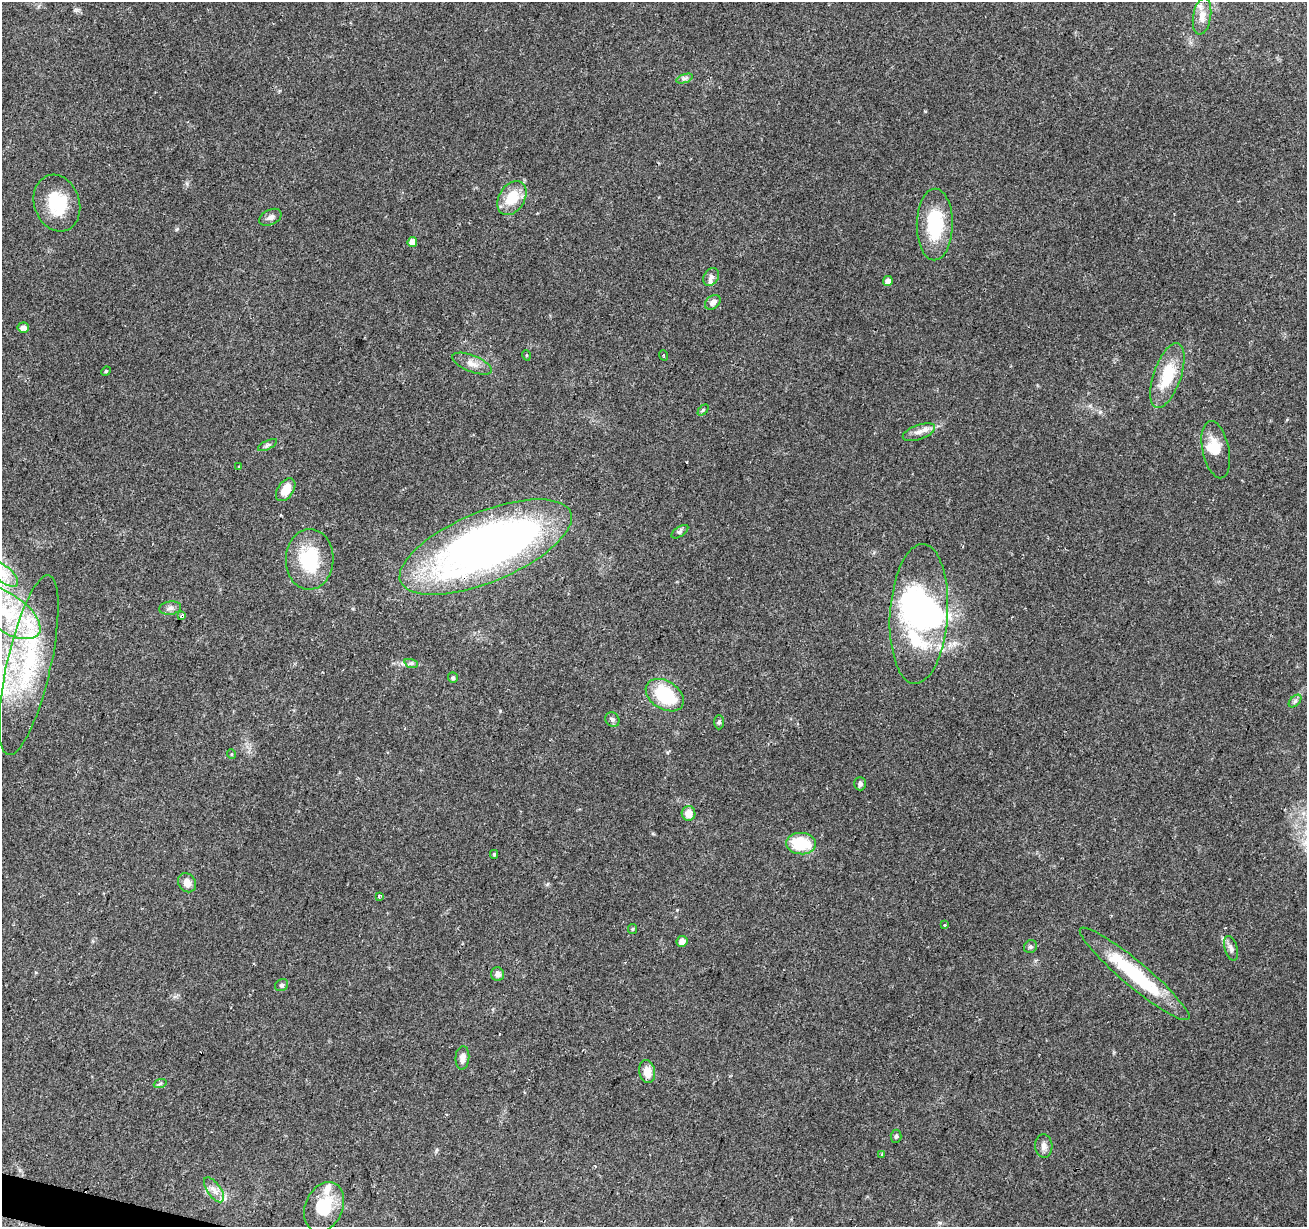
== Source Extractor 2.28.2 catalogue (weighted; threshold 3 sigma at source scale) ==
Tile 7 of 4 x 4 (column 3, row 2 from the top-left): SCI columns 2612-3916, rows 2671-3895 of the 5230 x 5403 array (HDU 1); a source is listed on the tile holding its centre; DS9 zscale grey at full resolution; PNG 1309 x 1229 px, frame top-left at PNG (2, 2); each listed source drawn as its Kron ellipse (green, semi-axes under 4 px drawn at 4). Shown black and unused: <1% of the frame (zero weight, under 2 of 3 exposures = <1% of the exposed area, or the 3 px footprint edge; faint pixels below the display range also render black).
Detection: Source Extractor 2.28.2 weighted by HDU 2 'WHT'; one run over the whole footprint, this tile lists its part. Background 0.0965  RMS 0.0063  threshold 0.0282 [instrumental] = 3 sigma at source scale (4.5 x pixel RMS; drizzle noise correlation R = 1.50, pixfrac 1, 0.0396/0.0396 arcsec/px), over >= 5 px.
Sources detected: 70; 4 inside a brighter object's white glare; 1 cosmic-ray / hot-pixel residue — neither listed nor drawn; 5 inside a brighter listed object's ellipse — not listed separately; the other 60 listed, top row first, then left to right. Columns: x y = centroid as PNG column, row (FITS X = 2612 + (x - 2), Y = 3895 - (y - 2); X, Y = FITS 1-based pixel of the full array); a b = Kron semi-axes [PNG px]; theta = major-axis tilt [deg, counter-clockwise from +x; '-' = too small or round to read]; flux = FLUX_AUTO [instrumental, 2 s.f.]
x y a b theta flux
1202 16 18 9 80 6.2
685 78 9 4 19 1.5
512 198 18 13 57 16
57 203 29 22 -71 26
270 217 12 7 26 2.9
935 224 36 18 89 34
412 242 5 5 - 5.8
711 277 9 7 55 2.3
888 281 5 4 - 3.4
713 302 9 6 40 3
23 328 5 5 - 3.1
526 355 5 3 - 0.55
664 355 5 2 - 0.56
472 364 21 8 -22 5.4
106 371 5 4 - 0.65
1167 375 34 14 71 25
703 410 6 4 45 0.83
919 432 17 7 19 4.3
267 445 10 4 27 1.5
1216 450 29 13 -78 12
238 467 4 2 - 0.55
286 490 13 8 56 8.8
680 532 9 5 35 1.4
486 547 92 35 22 380
310 559 30 24 88 34
3 574 18 8 -41 8.3
170 608 11 6 8 2.4
6 612 40 19 -33 34
919 614 70 29 86 91
182 616 3 3 - 6.3
411 663 7 4 -17 1.3
29 665 92 22 77 70
453 678 5 5 - 1.1
665 695 21 14 -32 36
1295 701 7 4 45 1.4
612 719 8 6 -49 1.5
719 722 7 5 89 1.1
231 754 5 3 - 0.51
860 784 6 6 - 1.6
689 813 7 7 - 6.3
801 844 15 10 -4 25
494 854 4 3 - 0.9
187 883 10 8 -56 4.7
379 896 4 3 - 1.8
945 925 3 3 - 2.1
632 929 5 4 - 0.79
682 941 5 5 - 4.3
1030 947 7 6 - 1.4
1231 948 13 6 -74 2.6
498 974 7 6 - 2.5
1135 974 70 12 -40 50
282 985 7 5 33 1.3
462 1058 12 7 85 3.5
647 1072 11 7 -78 7.4
160 1084 6 4 20 0.95
896 1136 6 5 - 1.1
1044 1146 12 8 -86 3.1
882 1154 3 3 - 0.7
214 1190 14 6 -55 4.1
324 1207 26 19 65 21
Overlapping masked pixels (flux is a lower limit): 2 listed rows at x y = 486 547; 182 616
Isophote crosses this tile's border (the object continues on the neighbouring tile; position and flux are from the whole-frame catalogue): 2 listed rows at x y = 3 574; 6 612
Unlisted compact peaks at least as high as the median listed source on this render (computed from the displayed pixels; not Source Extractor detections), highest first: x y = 177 229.